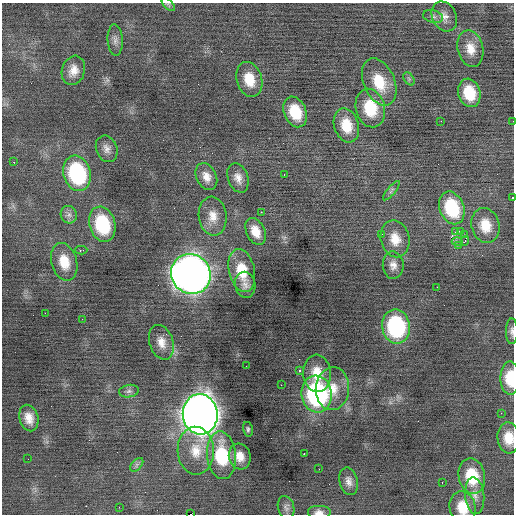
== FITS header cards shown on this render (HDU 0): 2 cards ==
NAXIS1  =                  512 / Axis length
NAXIS2  =                  512 / Axis length

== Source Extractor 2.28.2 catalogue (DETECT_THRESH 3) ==
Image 512 x 512 px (HDU 0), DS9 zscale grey, 1 PNG px = 1 image px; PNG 516 x 516 px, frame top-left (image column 1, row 512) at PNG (2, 3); each listed source drawn as its Kron ellipse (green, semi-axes under 4 px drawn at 4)
Background -0.0444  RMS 0.84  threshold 2.52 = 3 sigma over >= 5 px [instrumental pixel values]
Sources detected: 80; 1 with non-positive FLUX_AUTO (blend fragments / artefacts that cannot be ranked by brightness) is neither listed nor drawn; the other 79 listed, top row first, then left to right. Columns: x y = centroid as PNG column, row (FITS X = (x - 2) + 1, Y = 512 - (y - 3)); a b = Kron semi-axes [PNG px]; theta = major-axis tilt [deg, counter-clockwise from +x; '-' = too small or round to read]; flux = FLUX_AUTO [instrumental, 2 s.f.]
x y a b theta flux
168 5 8 4 -44 110
444 16 15 12 -63 490
433 17 10 6 -13 210
115 40 16 7 -87 310
470 49 18 12 -77 840
73 70 15 11 73 630
249 79 18 12 -73 1300
409 79 7 4 -56 120
379 82 25 15 -67 1800
469 93 14 11 -75 1700
370 108 19 14 -76 2200
295 112 16 11 -68 1800
441 121 2 2 - 100
513 121 2 2 - 90
346 125 17 12 -73 1400
107 149 13 10 -68 370
14 162 2 2 - 630
77 173 18 13 -73 5900
284 174 3 2 - 69
206 177 14 10 -64 530
238 178 15 10 -71 480
391 191 12 3 50 140
512 197 3 2 - 180
452 208 17 12 -68 2900
261 212 2 2 - 410
69 215 9 8 - 250
213 216 19 14 -83 820
102 224 18 13 -74 3400
485 225 18 14 -75 1200
256 231 14 9 -64 780
456 231 3 2 - 290
460 231 2 2 - 300
381 234 3 3 - 53
465 235 3 2 - 440
395 239 18 14 -77 980
465 241 4 4 - 110
457 242 5 2 - 78
458 245 2 2 - 46
81 250 6 3 1 380
64 262 19 12 -75 1200
393 265 13 10 -88 440
242 271 22 13 -77 1700
191 274 20 19 - 58000
245 285 13 10 -79 360
437 287 2 2 - 260
45 313 2 2 - 190
82 319 2 2 - 29
396 326 17 14 -81 6500
512 331 13 6 90 220
161 342 18 12 -71 680
246 366 2 2 - 36
300 371 3 3 - 440
317 373 19 14 -85 1200
510 378 17 9 -88 1700
281 385 2 2 - 220
332 389 21 16 85 1300
129 391 10 6 10 190
317 394 18 15 -82 9800
501 413 2 2 - 120
200 414 20 17 -84 83000
29 418 13 9 -75 660
248 429 7 5 -78 110
509 438 15 11 -86 960
196 451 24 18 -87 1500
304 454 3 2 - 270
222 455 24 14 -84 3200
240 456 13 11 -74 680
28 459 2 2 - 35
137 465 8 5 46 160
319 469 2 2 - 24
472 476 18 13 -79 2000
349 481 14 9 -77 370
442 482 3 2 - 120
475 496 18 9 -85 500
119 507 3 2 - 57
286 507 11 8 -75 210
463 507 16 13 -77 1200
319 512 12 7 0 320
191 514 2 2 - 840
At the frame edge (FLAGS 8, measured only in part): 8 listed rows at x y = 513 121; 512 197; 512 331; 510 378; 509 438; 463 507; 319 512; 191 514
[1 non-positive-flux detection neither listed nor drawn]